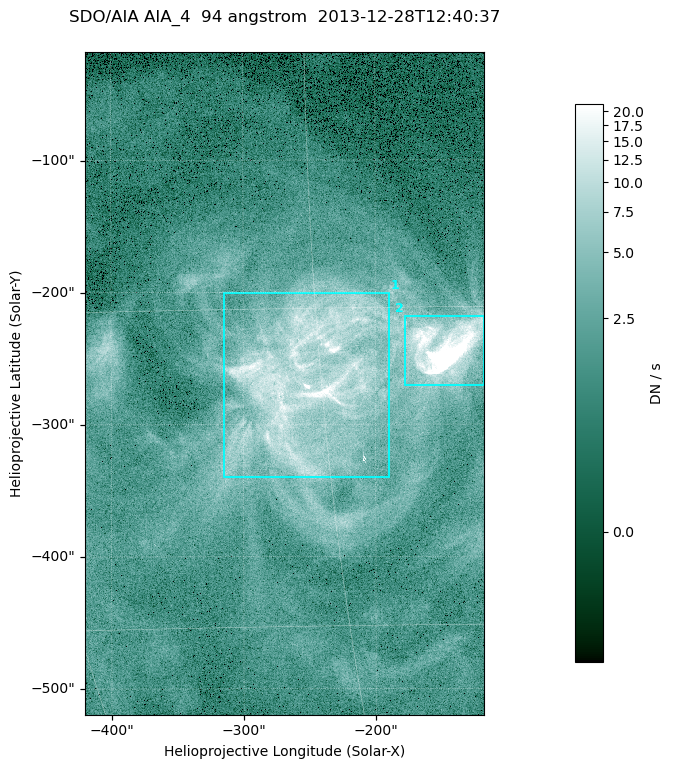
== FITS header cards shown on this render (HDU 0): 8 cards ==
TELESCOP= 'SDO/AIA '
INSTRUME= 'AIA_4   '
WAVELNTH=                   94
WAVEUNIT= 'angstrom'
DATE-OBS= '2013-12-28T12:40:37.12'
CTYPE1  = 'HPLN-TAN'
CTYPE2  = 'HPLT-TAN'
BUNIT   = 'DN / s  '

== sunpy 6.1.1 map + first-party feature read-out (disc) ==
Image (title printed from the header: SDO/AIA AIA_4  94 angstrom  2013-12-28T12:40:37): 503 x 835 px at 0.6 arcsec/px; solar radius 976 arcsec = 1626 px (partial field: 5.1% of the solar disc is inside the frame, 100% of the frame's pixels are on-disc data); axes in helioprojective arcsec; data unit DN / s (BUNIT, on the colour bar)
Orientation: roll -0.138 deg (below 1 deg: not rotated)
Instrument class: DISC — disc imager (sunpy class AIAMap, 94 A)
Bright regions (active regions / flare kernels): reference = the on-disc median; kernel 5 px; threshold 5 sigma = 5.82 DN / s over a disc level ~1.65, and >= 1.15x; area >= 420 px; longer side >= 6 px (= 3.6 arcsec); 2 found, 2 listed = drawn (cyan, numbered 1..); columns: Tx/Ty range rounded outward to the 2 arcsec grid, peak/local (2 s.f.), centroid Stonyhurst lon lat
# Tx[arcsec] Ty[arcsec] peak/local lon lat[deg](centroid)
1 -316..-188 -340..-200 35 -16 -18
2 -178..-116 -270..-218 32 -9 -17